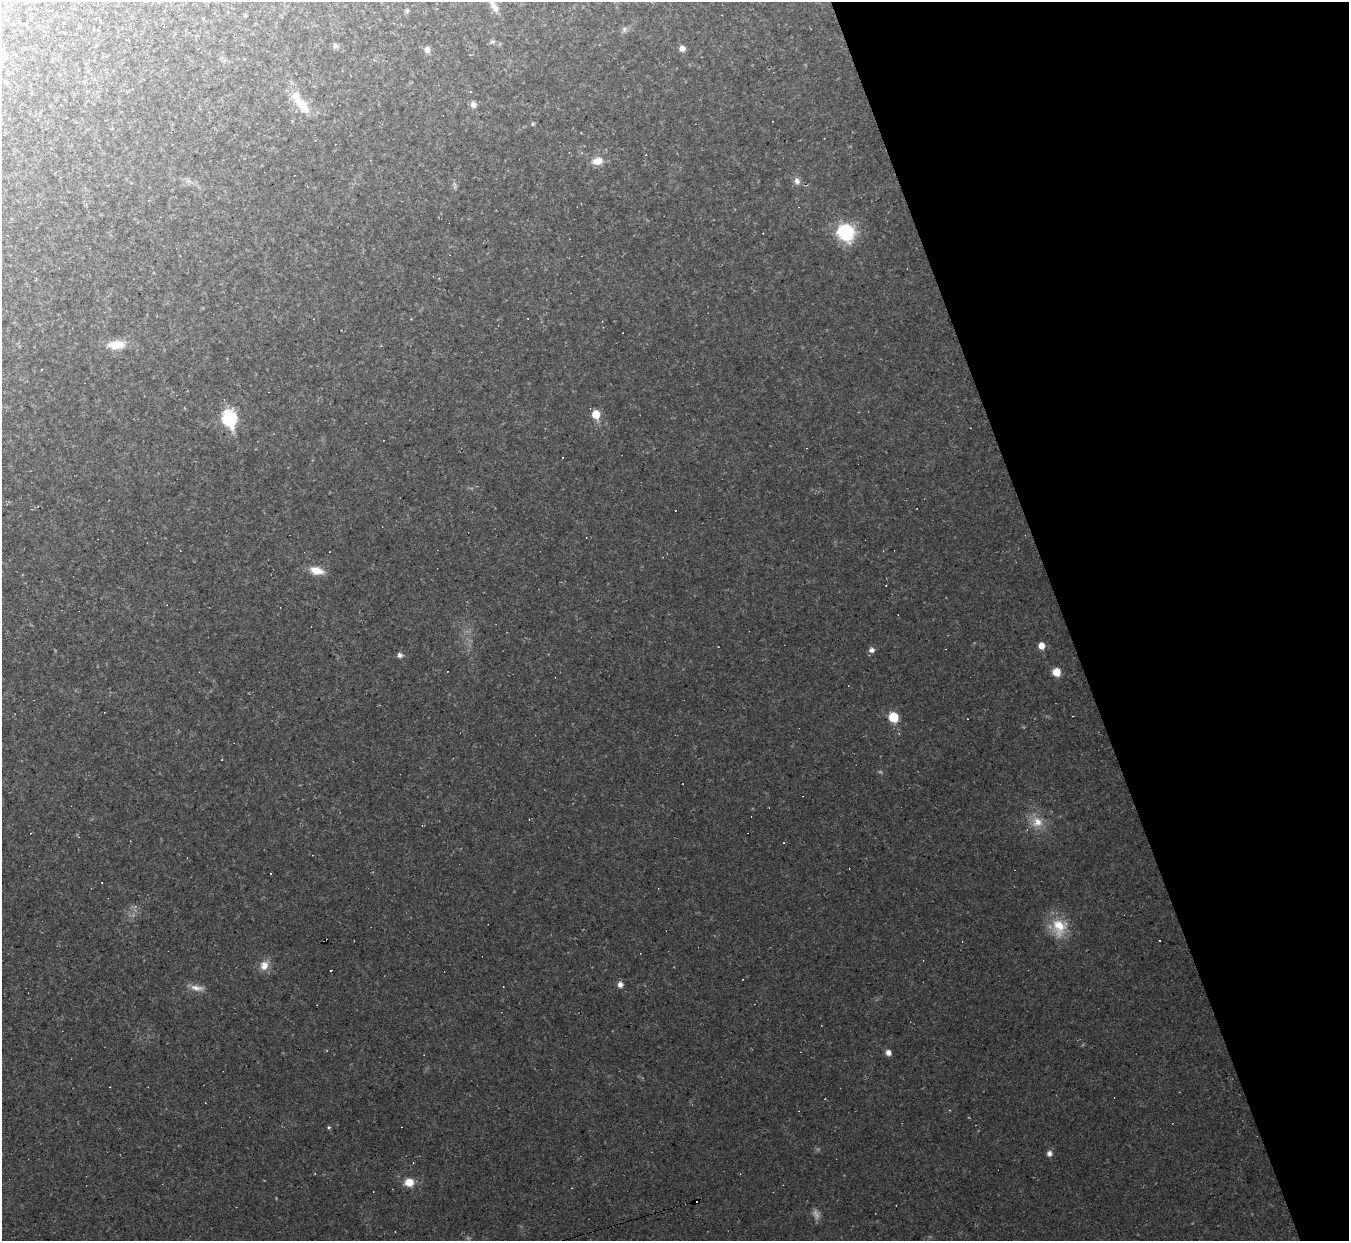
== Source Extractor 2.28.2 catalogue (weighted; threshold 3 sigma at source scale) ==
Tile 12 of 4 x 4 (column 4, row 3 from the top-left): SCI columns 4043-5389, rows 1510-2748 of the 5389 x 5373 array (HDU 1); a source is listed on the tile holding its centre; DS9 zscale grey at full resolution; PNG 1351 x 1243 px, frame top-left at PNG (2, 2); no overlay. Shown black and unused: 21% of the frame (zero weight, under 2 of 3 exposures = <1% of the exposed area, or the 3 px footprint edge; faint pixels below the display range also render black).
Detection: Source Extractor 2.28.2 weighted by HDU 2 'WHT'; one run over the whole footprint, this tile lists its part. Background 0.0742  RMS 0.0088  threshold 0.0396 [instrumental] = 3 sigma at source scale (4.5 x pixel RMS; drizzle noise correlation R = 1.50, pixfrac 1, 0.05/0.05 arcsec/px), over >= 5 px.
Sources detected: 55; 1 too faint to see at this stretch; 1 inside a brighter object's white glare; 19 cosmic-ray / hot-pixel residue — not listed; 1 inside a brighter listed object's ellipse — not listed separately; the other 33 listed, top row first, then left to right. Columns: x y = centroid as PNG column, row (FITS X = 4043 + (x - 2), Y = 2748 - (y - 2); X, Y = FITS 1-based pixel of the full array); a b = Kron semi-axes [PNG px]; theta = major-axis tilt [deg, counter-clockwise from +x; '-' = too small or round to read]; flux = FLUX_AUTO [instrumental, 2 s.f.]
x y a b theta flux
494 6 19 7 -57 6.9
407 10 5 4 - 2.2
624 29 7 5 47 2.2
492 42 6 4 18 1.5
335 46 7 6 - 2.3
682 48 6 6 - 4.6
427 50 7 6 - 4.1
473 104 9 7 -62 3.5
302 105 29 12 -53 20
597 161 14 9 12 9.3
797 181 9 7 -60 4.4
846 232 12 11 - 70
116 345 21 10 3 15
596 414 5 5 - 25
229 417 7 7 - 110
317 571 16 9 -14 12
1041 646 5 5 - 9
872 650 6 5 - 4
400 655 7 5 -38 2.7
1056 672 6 6 - 14
893 717 7 6 - 27
222 760 3 2 - 0.63
1037 822 14 14 - 12
1059 927 25 19 -81 24
264 965 13 11 74 8.2
331 970 3 2 - 0.8
620 985 6 6 - 4.1
503 986 3 2 - 0.54
197 988 19 7 -7 6.5
888 1052 6 5 - 4.3
329 1127 5 4 - 1.2
1049 1153 6 6 - 3.4
409 1182 10 8 9 11
Isophote crosses this tile's border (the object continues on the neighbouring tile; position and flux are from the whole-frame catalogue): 1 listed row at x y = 494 6